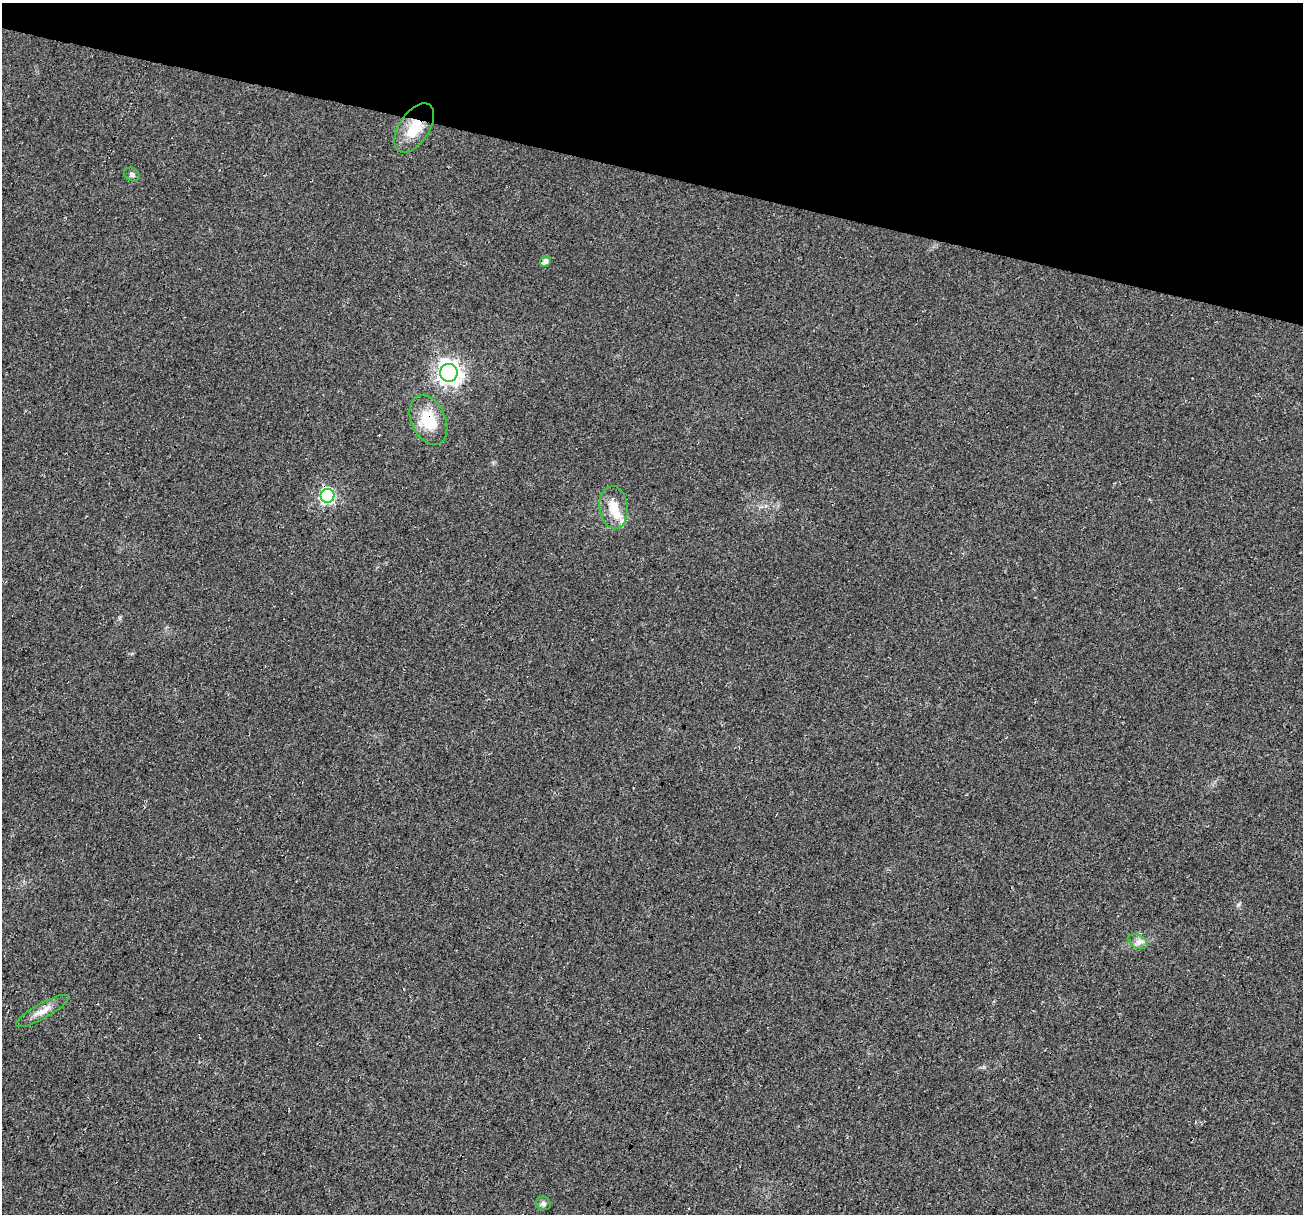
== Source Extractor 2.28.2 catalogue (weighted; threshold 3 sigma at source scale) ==
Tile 2 of 4 x 4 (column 2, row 1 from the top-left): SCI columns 1320-2620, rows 3912-5123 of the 5250 x 5459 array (HDU 1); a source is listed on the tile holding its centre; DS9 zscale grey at full resolution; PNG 1305 x 1216 px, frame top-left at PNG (2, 3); each listed source drawn as its Kron ellipse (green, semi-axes under 4 px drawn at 4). Shown black and unused: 14% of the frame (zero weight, under 3 of 4 exposures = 5% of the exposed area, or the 3 px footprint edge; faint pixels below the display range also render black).
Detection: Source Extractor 2.28.2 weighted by HDU 2 'WHT'; one run over the whole footprint, this tile lists its part. Background 0.0167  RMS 0.0067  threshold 0.03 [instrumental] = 3 sigma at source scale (4.5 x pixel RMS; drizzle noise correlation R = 1.50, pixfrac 1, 0.0396/0.0396 arcsec/px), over >= 5 px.
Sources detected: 11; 1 inside a brighter object's white glare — neither listed nor drawn; the other 10 listed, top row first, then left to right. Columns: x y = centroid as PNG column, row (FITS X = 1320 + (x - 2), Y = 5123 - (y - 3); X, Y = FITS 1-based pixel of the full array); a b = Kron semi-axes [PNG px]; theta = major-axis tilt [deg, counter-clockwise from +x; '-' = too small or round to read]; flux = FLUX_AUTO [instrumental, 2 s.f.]
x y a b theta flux
414 128 28 15 56 18
132 175 8 6 -26 2
545 262 6 5 - 3.1
449 373 9 8 - 500
428 420 26 17 -66 23
327 496 7 7 - 110
614 507 21 14 -85 14
1138 942 10 6 -24 3.2
42 1011 29 7 29 6.6
543 1203 7 6 - 2.2
Overlapping masked pixels (flux is a lower limit): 2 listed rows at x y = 414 128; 428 420
Unlisted compact peaks at least as high as the median listed source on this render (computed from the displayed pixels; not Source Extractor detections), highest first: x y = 1238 905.